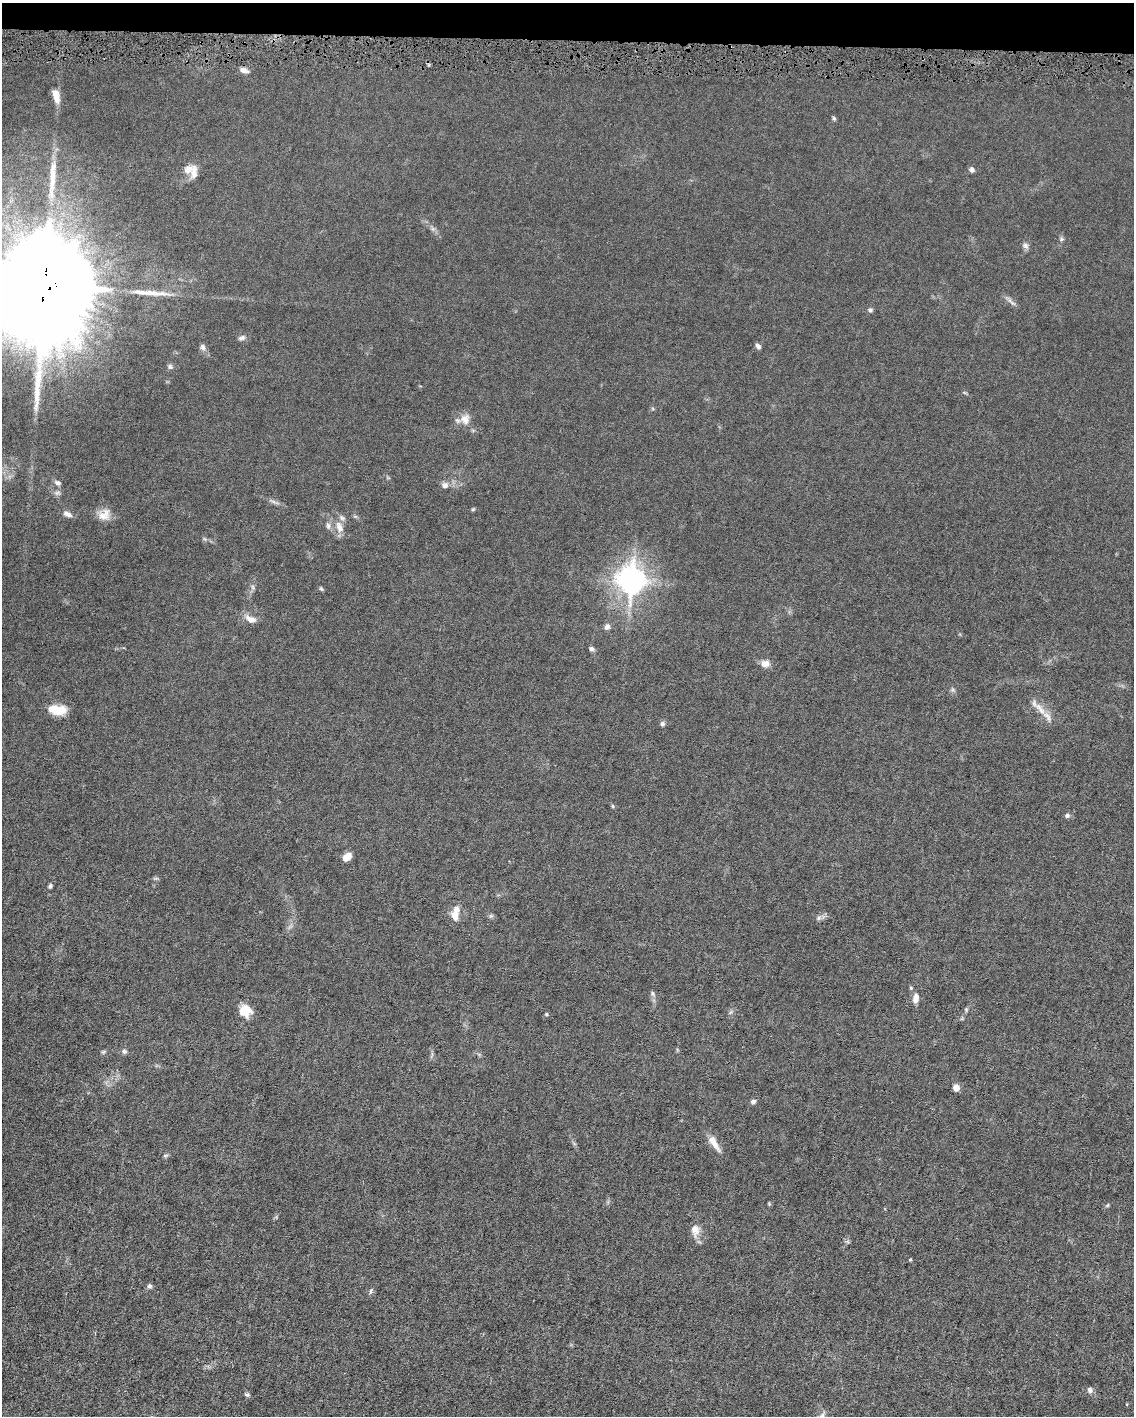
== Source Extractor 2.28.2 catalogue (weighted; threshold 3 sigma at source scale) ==
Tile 3 of 4 x 3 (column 3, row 1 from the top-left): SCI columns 2268-3399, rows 2935-4348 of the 4532 x 4563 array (HDU 1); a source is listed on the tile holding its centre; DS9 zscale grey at full resolution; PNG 1136 x 1418 px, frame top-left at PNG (2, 3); no overlay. Shown black and unused: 3% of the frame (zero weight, under 4 of 8 exposures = <1% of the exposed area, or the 3 px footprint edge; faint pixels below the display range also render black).
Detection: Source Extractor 2.28.2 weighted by HDU 2 'WHT'; one run over the whole footprint, this tile lists its part. Background 0.0155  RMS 0.0022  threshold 0.00912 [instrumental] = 3 sigma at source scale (4.09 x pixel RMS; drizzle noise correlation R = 1.36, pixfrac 0.8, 0.05/0.05 arcsec/px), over >= 5 px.
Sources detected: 61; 1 long thin detection or spike segment (spike, bleed or trail) — not listed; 2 inside a brighter listed object's ellipse — not listed separately; the other 58 listed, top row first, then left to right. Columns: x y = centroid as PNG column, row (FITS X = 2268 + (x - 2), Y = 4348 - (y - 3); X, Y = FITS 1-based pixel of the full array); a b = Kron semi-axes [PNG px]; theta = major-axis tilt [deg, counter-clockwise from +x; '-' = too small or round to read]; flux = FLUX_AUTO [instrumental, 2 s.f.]
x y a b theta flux
244 70 11 6 -22 0.94
56 96 19 8 -75 2.1
834 118 6 5 - 0.31
188 169 15 11 32 1.8
972 170 7 6 - 0.54
53 174 45 10 89 5.6
1061 239 6 5 - 0.34
1025 246 10 7 -42 0.66
44 285 36 27 79 5900
1011 302 16 4 -41 0.7
870 310 7 5 10 0.39
242 338 11 6 22 0.61
758 346 7 5 -45 0.61
203 347 8 7 - 0.67
170 367 7 7 - 0.49
465 419 15 12 85 1.9
58 483 9 6 -27 0.59
445 485 9 8 - 0.83
273 501 7 4 -20 0.48
473 509 5 4 - 0.23
67 514 12 6 -23 0.91
104 515 18 13 32 2.1
328 526 8 6 -88 0.61
339 527 17 9 -71 2
631 581 13 10 78 120
253 587 7 4 -71 0.36
321 589 6 5 - 0.27
251 619 15 8 -23 1.5
607 627 8 6 57 0.76
591 649 6 6 - 0.44
765 664 10 8 -5 1.5
1040 709 24 7 -48 2.2
57 710 19 10 -6 3.9
662 724 7 6 - 0.42
613 806 6 4 -87 0.23
1067 815 6 6 - 0.53
347 857 9 6 41 2.1
50 886 6 4 67 0.37
455 915 13 9 -86 2
819 918 8 5 46 0.51
911 988 5 4 - 0.22
653 993 8 4 -81 0.42
916 998 11 7 83 1.4
966 1010 5 5 - 0.28
245 1011 15 14 - 2.9
546 1014 4 4 - 0.21
124 1051 7 6 - 0.46
103 1052 6 4 44 0.3
956 1088 7 7 - 1.2
753 1101 6 5 - 0.53
715 1144 20 8 -60 2
165 1155 8 4 9 0.3
1107 1205 7 4 45 0.25
695 1230 16 10 -81 1.8
150 1286 7 5 1 0.42
371 1291 9 3 79 0.33
1090 1390 7 7 - 0.64
247 1395 8 4 -20 0.31
Overlapping masked pixels (flux is a lower limit): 1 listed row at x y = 44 285
Isophote crosses this tile's border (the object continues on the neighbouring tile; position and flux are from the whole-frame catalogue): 1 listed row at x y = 44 285